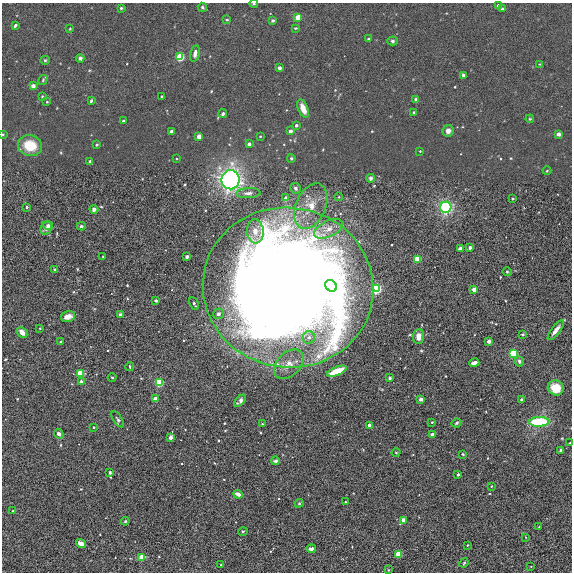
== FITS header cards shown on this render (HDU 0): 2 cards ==
NAXIS1  =                  570
NAXIS2  =                  570

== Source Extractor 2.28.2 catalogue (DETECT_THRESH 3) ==
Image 570 x 570 px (HDU 0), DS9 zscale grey, 1 PNG px = 1 image px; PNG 574 x 574 px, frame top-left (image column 1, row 570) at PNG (2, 3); each listed source drawn as its Kron ellipse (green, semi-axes under 4 px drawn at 4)
Background -8.68e-04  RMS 0.02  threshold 0.0586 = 3 sigma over >= 5 px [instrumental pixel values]
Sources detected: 140; all 140 listed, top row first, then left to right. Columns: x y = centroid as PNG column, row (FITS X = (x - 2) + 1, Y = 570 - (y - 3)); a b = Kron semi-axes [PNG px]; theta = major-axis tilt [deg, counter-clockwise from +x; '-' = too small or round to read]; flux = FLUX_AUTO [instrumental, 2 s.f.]
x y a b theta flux
254 4 4 3 - 1.2
498 5 3 3 - 4.4
202 7 5 4 - 2.1
121 8 4 4 - 1.5
502 9 3 3 - 2.1
298 17 4 3 - 32
227 20 4 2 - 1
273 20 3 3 - 1.9
15 25 4 2 - 2
295 28 3 3 - 1.1
70 29 4 3 - 0.95
369 39 3 2 - 1.3
393 41 5 4 - 2.3
195 53 8 4 78 5.5
180 57 4 4 - 97
80 58 4 4 - 2.9
45 60 5 4 - 1.5
540 64 4 4 - 1.1
279 68 3 3 - 3.9
463 75 4 3 - 2.4
43 80 5 3 - 1.2
33 86 3 3 - 12
161 96 2 2 - 1
42 97 4 3 - 1.2
416 100 3 3 - 8.9
91 101 3 3 - 1.9
47 102 3 2 - 1.3
303 108 9 5 -68 12
414 112 4 3 - 1.4
223 114 5 4 - 2.7
530 119 4 3 - 1.1
123 121 3 3 - 2.9
296 125 3 3 - 3.9
171 131 4 3 - 4.6
290 131 3 3 - 7.7
448 131 6 5 - 6.1
3 134 3 3 - 1.1
558 134 4 4 - 4
199 136 3 3 - 17
260 136 2 2 - 1.1
249 144 3 3 - 5.5
30 145 12 10 -15 32
97 145 3 3 - 2.3
420 151 3 3 - 1.1
291 158 4 3 - 1.8
176 159 3 2 - 1.4
90 161 3 3 - 2
547 171 4 3 - 1
371 178 4 4 - 3.7
231 180 9 9 - 380
295 188 5 5 - 2.8
248 193 12 5 3 5.4
339 197 4 3 - 0.99
286 198 3 3 - 10
513 199 4 3 - 1.3
311 206 24 15 66 28
27 207 3 3 - 1.6
446 207 5 5 - 190
94 209 4 4 - 3.2
48 225 5 4 - 3.4
81 226 4 4 - 2.1
46 228 6 5 - 3.3
329 229 15 8 25 13
255 231 12 8 -85 12
470 247 3 3 - 8.6
460 249 4 4 - 5.4
103 256 2 2 - 0.97
187 257 3 3 - 7.8
417 259 4 3 - 65
55 270 3 3 - 6.8
507 272 4 4 - 1.3
331 286 6 5 - 47
288 288 85 80 -10 3400
376 289 4 4 - 250
474 289 3 3 - 22
156 301 3 3 - 3.8
194 303 7 4 -64 2.7
218 314 5 5 - 4.6
120 315 3 3 - 3.8
68 317 7 5 15 9.1
40 328 3 2 - 0.88
556 330 12 4 52 8
22 332 6 4 -47 7.2
523 334 3 3 - 1.6
418 336 7 5 86 7.5
309 337 6 6 - 5.5
61 341 3 3 - 1.3
489 341 3 3 - 11
513 353 4 4 - 100
519 361 5 4 - 3.4
474 363 5 3 - 5.5
289 364 17 11 45 15
130 367 4 2 - 1.1
337 371 10 4 22 34
80 373 4 3 - 67
112 377 4 3 - 1.2
390 378 4 4 - 2.2
81 382 3 3 - 9.5
159 382 4 4 - 100
556 388 8 7 - 23
155 399 3 3 - 20
421 399 4 3 - 3.4
522 400 3 3 - 5.2
240 401 7 4 45 4.1
118 419 9 4 -57 2.5
432 422 3 3 - 0.99
539 422 10 5 4 62
456 423 5 3 - 1.6
262 424 3 2 - 1.2
369 425 3 3 - 8.4
93 427 3 3 - 1.7
59 434 5 4 - 4.4
432 435 4 3 - 5.5
170 437 3 3 - 9.8
570 443 3 2 - 1
560 451 4 3 - 4.5
396 452 4 3 - 1.2
463 454 3 3 - 1.1
275 461 4 3 - 3.3
110 472 3 3 - 1.7
458 474 3 3 - 4
491 486 3 3 - 1
238 494 5 3 - 8.4
345 502 3 3 - 1.3
299 503 4 4 - 1.4
13 511 3 3 - 2.1
403 520 4 3 - 16
125 521 4 3 - 1.4
539 527 3 3 - 0.89
243 531 5 3 - 1.2
526 537 4 3 - 0.9
81 544 5 4 - 8.9
467 545 2 2 - 1.2
311 549 5 3 - 3.8
398 555 4 3 - 48
142 557 4 3 - 54
464 563 5 4 - 1.5
221 565 3 2 - 1
531 566 3 2 - 0.85
388 570 4 2 - 0.99
At the frame edge (FLAGS 8, measured only in part): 3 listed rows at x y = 254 4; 3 134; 570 443